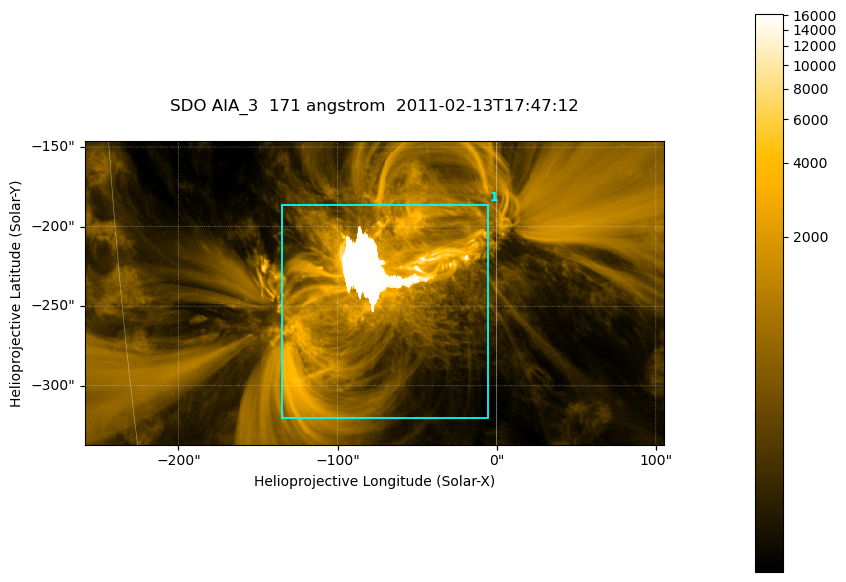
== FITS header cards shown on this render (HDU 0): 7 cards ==
TELESCOP= 'SDO     '           /
INSTRUME= 'AIA_3   '           /
WAVELNTH=                  171 /
WAVEUNIT= 'angstrom'           /
DATE-OBS= '2011-02-13T17:47:12.34' /
CTYPE1  = 'HPLN-TAN'           /
CTYPE2  = 'HPLT-TAN'           /

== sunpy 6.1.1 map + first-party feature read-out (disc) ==
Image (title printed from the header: SDO AIA_3  171 angstrom  2011-02-13T17:47:12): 607 x 318 px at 0.599 arcsec/px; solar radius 972 arcsec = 1622 px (partial field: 2.3% of the solar disc is inside the frame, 100% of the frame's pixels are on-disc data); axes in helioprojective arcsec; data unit not stated in the header (colour bar unlabelled)
Pointing: header CRPIX1/2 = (2056.06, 2043.72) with CRVAL1/2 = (0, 0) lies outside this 607 x 318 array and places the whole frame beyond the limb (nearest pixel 1.39 R_sun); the SolarSoft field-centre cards XCEN/YCEN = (-76.62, -241.7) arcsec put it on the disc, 1318 arcsec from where CRPIX/CRVAL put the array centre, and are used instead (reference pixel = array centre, CRVAL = XCEN/YCEN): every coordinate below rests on XCEN/YCEN
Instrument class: DISC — disc imager (sunpy class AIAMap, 171 A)
Bright regions (active regions / flare kernels): reference = the on-disc median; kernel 5 px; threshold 5 sigma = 1682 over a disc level ~335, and >= 1.15x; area >= 193 px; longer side >= 4 px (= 2.4 arcsec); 1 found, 1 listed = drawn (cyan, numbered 1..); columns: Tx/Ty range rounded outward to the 2 arcsec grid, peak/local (2 s.f.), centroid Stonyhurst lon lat
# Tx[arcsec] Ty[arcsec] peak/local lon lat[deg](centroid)
1 -136..-4 -320..-186 49 -5 -21